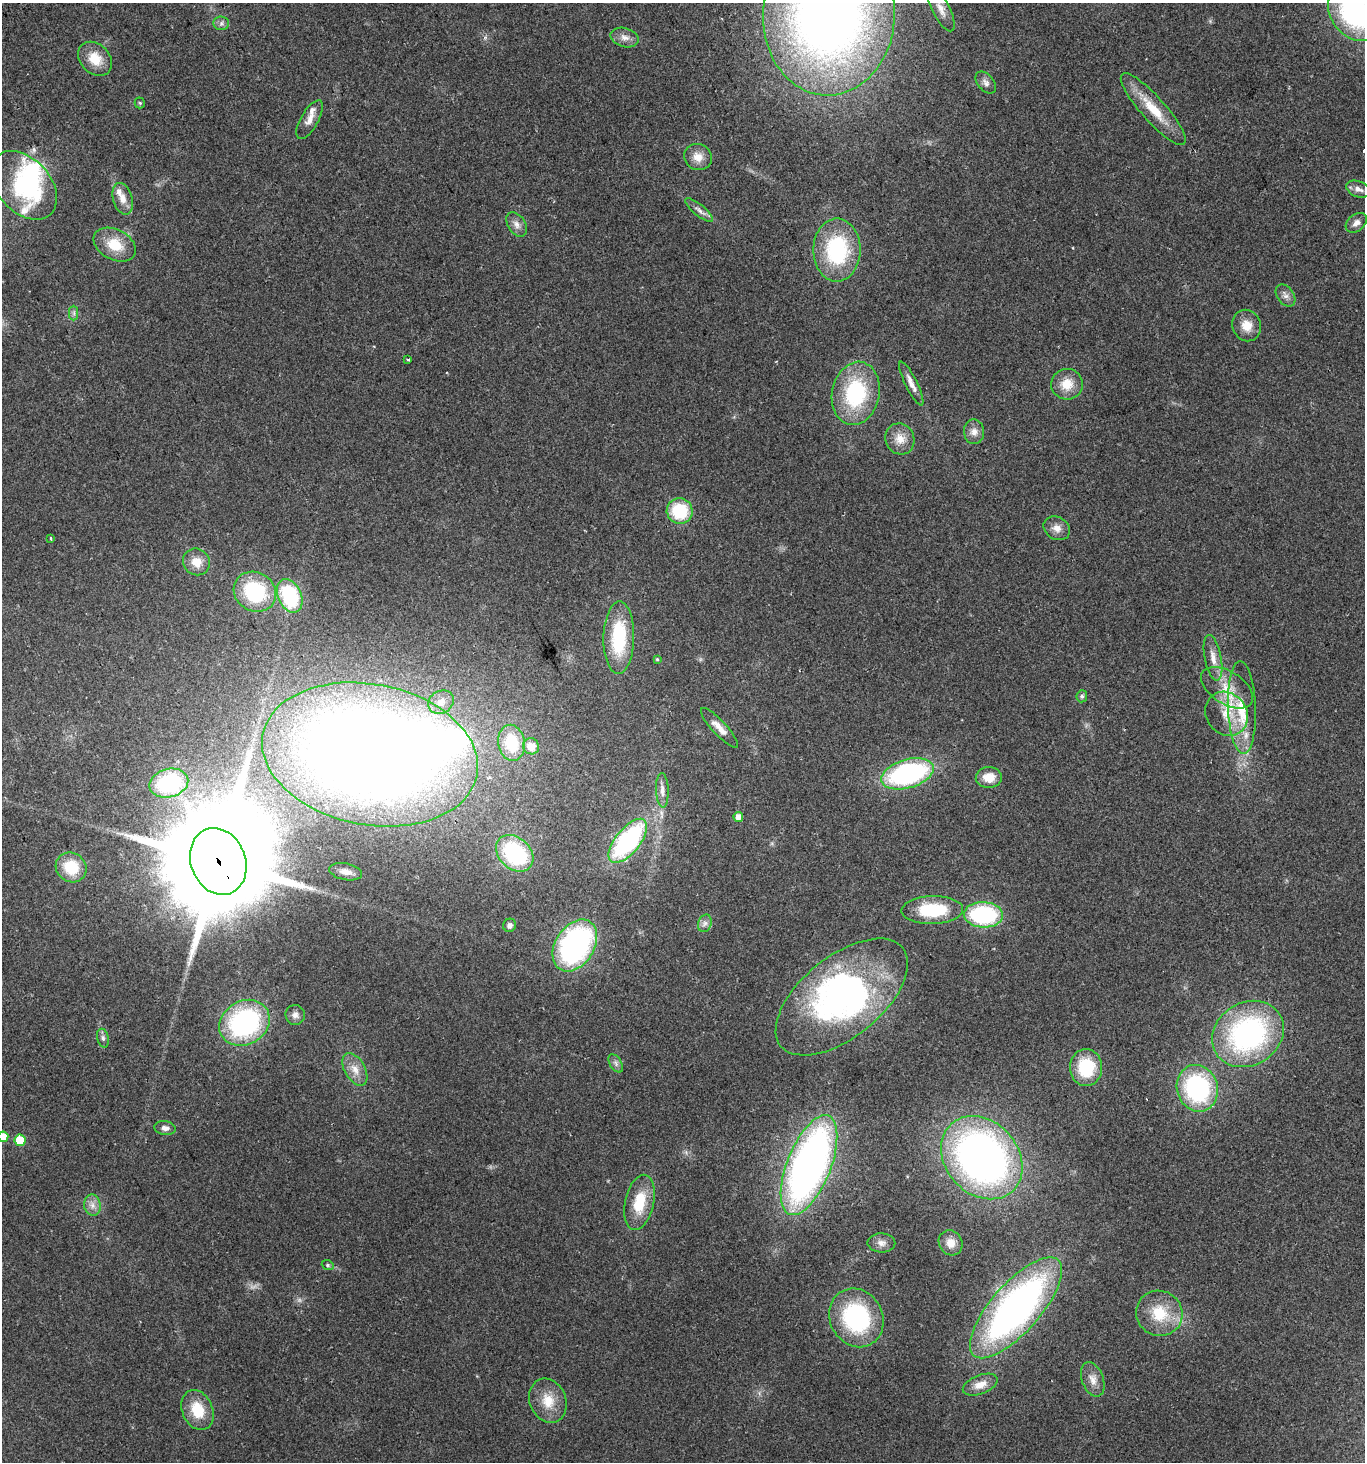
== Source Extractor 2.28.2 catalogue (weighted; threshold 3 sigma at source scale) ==
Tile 11 of 4 x 4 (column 3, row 3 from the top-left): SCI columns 2916-4278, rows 1488-2947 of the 5771 x 5898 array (HDU 1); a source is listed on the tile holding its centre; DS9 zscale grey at full resolution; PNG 1367 x 1464 px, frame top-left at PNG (2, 3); each listed source drawn as its Kron ellipse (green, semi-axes under 4 px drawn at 4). Shown black and unused: <1% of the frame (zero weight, under 2 of 3 exposures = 2% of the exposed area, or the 3 px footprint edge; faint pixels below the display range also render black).
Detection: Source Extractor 2.28.2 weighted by HDU 2 'WHT'; one run over the whole footprint, this tile lists its part. Background 0.0952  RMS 0.011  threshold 0.0475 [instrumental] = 3 sigma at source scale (4.5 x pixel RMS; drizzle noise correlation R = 1.50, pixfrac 1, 0.0396/0.0396 arcsec/px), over >= 5 px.
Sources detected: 98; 2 too faint to see at this stretch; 6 inside a brighter object's white glare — neither listed nor drawn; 3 inside a brighter listed object's ellipse — not listed separately; the other 87 listed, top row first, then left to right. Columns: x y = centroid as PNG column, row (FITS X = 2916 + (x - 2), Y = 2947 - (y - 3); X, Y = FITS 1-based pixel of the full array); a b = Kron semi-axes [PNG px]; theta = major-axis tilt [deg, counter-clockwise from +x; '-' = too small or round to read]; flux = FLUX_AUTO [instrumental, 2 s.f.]
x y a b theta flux
941 9 24 9 -64 10
1355 12 32 24 -53 210
829 16 80 66 88 1000
221 23 8 7 - 3.5
625 37 14 9 -14 7.5
95 59 19 14 -45 22
986 83 12 8 -51 5
140 103 5 5 - 1.4
1153 109 47 12 -49 33
310 120 22 8 60 8.7
698 157 14 13 - 12
24 185 39 26 -48 90
1358 189 12 8 -22 6.6
123 199 16 9 -74 10
699 210 17 5 -39 5.4
1356 223 12 8 39 6
517 224 13 8 -57 6.7
115 245 22 15 -27 27
837 250 31 23 89 100
1285 296 12 8 -53 5.6
74 313 7 4 -90 2.4
1247 326 16 14 -70 15
408 360 4 3 - 2.7
911 383 24 6 -64 8.7
1067 384 16 15 - 19
856 393 32 23 78 93
974 432 12 10 -84 7.6
900 439 16 14 -64 13
680 511 13 12 - 53
1057 528 14 11 -33 8.2
51 539 3 2 - 1.2
196 562 14 13 - 14
255 592 22 19 -31 79
290 596 17 11 -66 87
619 638 36 15 89 67
1213 658 23 8 -79 12
657 659 4 4 - 1.2
1227 688 29 16 -32 28
1082 696 6 5 - 2.7
441 702 13 11 30 9.6
1242 707 46 14 -88 46
1227 714 23 20 -51 31
719 728 26 7 -47 10
512 743 18 13 -79 47
531 746 8 8 - 16
370 754 109 70 -11 1600
907 774 27 14 16 190
989 777 13 10 3 17
169 783 20 14 14 83
662 790 17 6 -87 6.8
738 817 5 5 - 8.8
628 841 26 12 51 150
515 853 21 15 -44 110
218 861 34 27 -69 30000
71 867 16 14 -35 35
346 872 17 8 -11 8.3
932 910 31 14 2 60
983 915 19 12 -2 120
705 923 9 6 74 4.2
510 925 7 6 - 4.1
575 945 28 19 57 250
842 997 78 40 39 290
295 1015 10 9 - 5
244 1023 26 22 30 170
1248 1034 37 31 31 220
103 1038 9 5 -76 3
616 1063 10 5 -58 3.3
1086 1068 18 16 -87 50
355 1069 18 10 -61 12
1197 1088 23 20 -72 150
165 1128 11 7 -8 5
3 1137 5 5 - 18
20 1140 6 5 - 27
982 1158 45 36 -48 560
809 1165 53 22 68 550
639 1202 28 14 78 36
92 1205 11 8 -81 6.7
881 1243 14 9 -1 6.6
951 1243 13 11 -56 10
328 1265 6 4 -21 1.6
1016 1308 64 24 49 460
1159 1313 23 22 - 39
856 1318 30 26 -62 120
1093 1379 18 10 -70 10
980 1385 18 9 21 12
548 1401 23 18 -67 24
197 1410 21 15 -66 30
Overlapping masked pixels (flux is a lower limit): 1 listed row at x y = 218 861
Isophote crosses this tile's border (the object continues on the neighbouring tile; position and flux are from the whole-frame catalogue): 3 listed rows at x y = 1355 12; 829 16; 3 1137